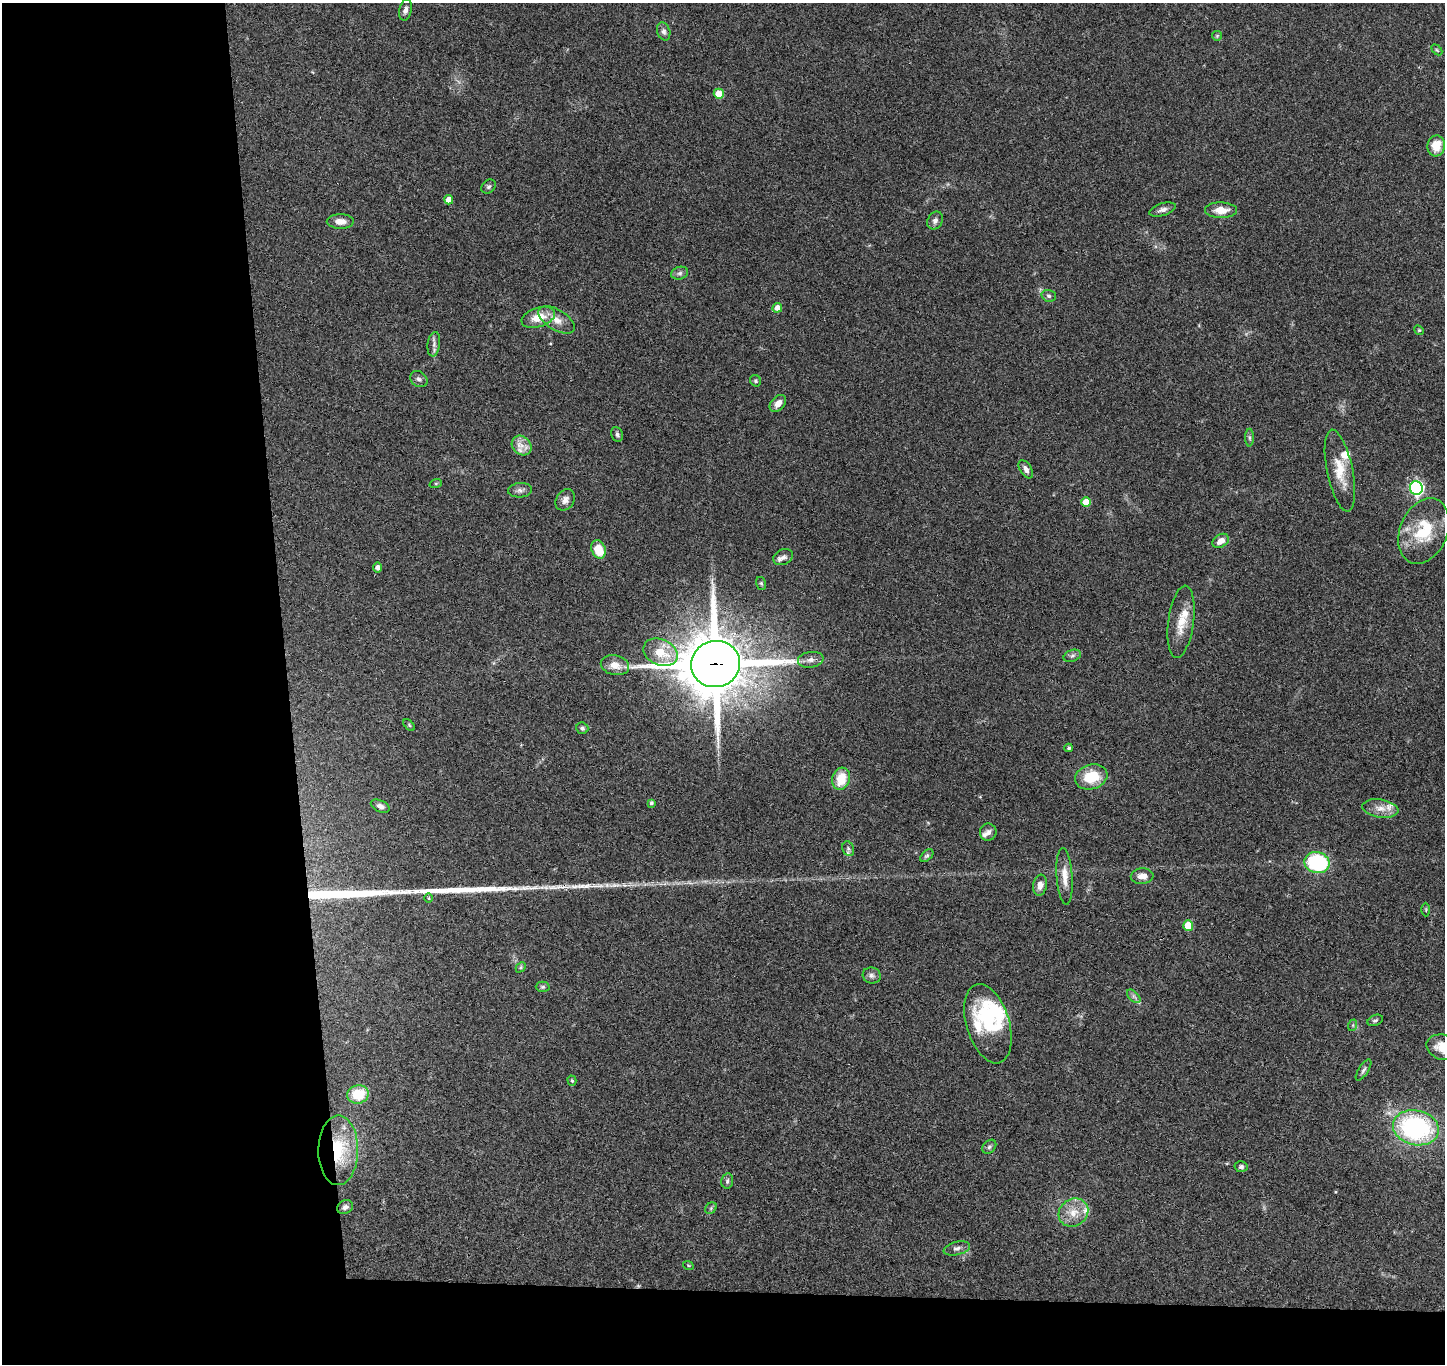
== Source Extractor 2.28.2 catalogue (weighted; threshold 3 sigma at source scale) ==
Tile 7 of 3 x 3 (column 1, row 3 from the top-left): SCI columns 59-1501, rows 152-1513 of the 4442 x 4370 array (HDU 1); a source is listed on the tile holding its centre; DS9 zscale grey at full resolution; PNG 1447 x 1366 px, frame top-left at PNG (2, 3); each listed source drawn as its Kron ellipse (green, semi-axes under 4 px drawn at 4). Shown black and unused: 24% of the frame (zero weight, under 3 of 4 exposures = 6% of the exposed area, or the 3 px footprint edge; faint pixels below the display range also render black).
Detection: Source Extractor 2.28.2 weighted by HDU 2 'WHT'; one run over the whole footprint, this tile lists its part. Background 0.0832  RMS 0.0057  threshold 0.0256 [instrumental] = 3 sigma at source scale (4.5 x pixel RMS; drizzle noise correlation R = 1.50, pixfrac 1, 0.05/0.05 arcsec/px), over >= 5 px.
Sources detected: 96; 2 inside a brighter object's white glare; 2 long thin detections or spike segments (spike, bleed or trail) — neither listed nor drawn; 9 inside a brighter listed object's ellipse — not listed separately; the other 83 listed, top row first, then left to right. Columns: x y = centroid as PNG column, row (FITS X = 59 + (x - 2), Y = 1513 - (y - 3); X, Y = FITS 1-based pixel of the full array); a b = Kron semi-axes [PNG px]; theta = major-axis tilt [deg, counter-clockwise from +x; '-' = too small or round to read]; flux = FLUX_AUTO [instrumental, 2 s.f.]
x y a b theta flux
406 10 11 6 78 2.1
664 31 9 6 -72 2
1217 36 5 5 - 0.68
1437 50 6 4 -45 0.66
719 94 5 5 - 14
1436 146 10 8 78 10
489 187 8 6 43 1.2
449 200 4 4 - 5.6
1162 210 14 6 16 2.6
1221 210 16 8 -1 7.4
935 220 9 7 58 2.1
340 221 13 7 -1 4.3
680 273 8 6 16 1.8
1049 296 7 5 -16 1.4
777 308 5 4 - 4.3
538 317 17 9 18 9.8
557 320 20 10 -31 6.2
1419 330 5 4 - 0.63
434 344 12 6 83 2.4
419 379 9 7 -35 1.6
756 381 6 5 - 0.88
778 403 10 6 46 4.1
617 434 7 5 -68 1.4
1249 438 9 4 -89 1.2
522 445 11 9 -44 4.5
1026 469 10 5 -57 2.3
1340 471 42 13 -79 14
436 483 6 4 18 0.65
1416 488 7 6 - 110
520 490 12 7 3 2.4
565 500 11 8 57 3.1
1086 502 5 5 - 8.7
1424 531 34 23 67 27
1221 541 9 6 33 4.7
599 549 9 7 -68 12
783 557 10 7 26 2.2
378 568 5 4 - 2.5
761 583 6 5 - 0.9
1181 622 36 12 82 12
661 652 18 13 -24 15
1072 656 9 5 19 1.6
811 660 13 8 8 3
715 664 24 23 - 3600
615 665 14 10 -13 6.8
409 725 7 4 -46 0.78
582 728 6 5 - 1.3
1069 748 4 4 - 1.1
1091 777 16 12 16 17
841 779 11 9 74 12
651 803 4 3 - 1.1
380 806 10 6 -24 2.4
1380 808 18 9 -9 5.6
988 832 8 8 - 2.2
848 849 7 5 -70 1.5
927 856 8 5 44 1.2
1317 863 12 10 -12 52
1065 876 28 8 -86 6.9
1142 876 11 7 4 4.4
1040 885 10 6 81 3.5
429 898 5 3 - 0.6
1426 910 7 3 -90 0.64
1188 925 5 5 - 13
521 967 6 4 47 0.81
872 975 9 8 - 2.2
543 987 7 5 1 0.98
1134 996 8 5 -45 1.4
1375 1020 8 5 22 1.2
988 1024 41 21 -73 34
1353 1025 6 3 72 0.7
1444 1047 17 12 -15 12
1363 1070 12 5 58 1.6
572 1081 5 4 - 0.79
358 1094 11 9 11 16
1416 1128 23 17 -12 87
989 1147 8 6 46 1.4
338 1150 35 20 90 34
1241 1167 6 5 - 1.5
727 1181 8 6 80 1.4
345 1207 8 6 24 2
711 1208 6 5 - 1
1073 1213 15 13 34 8.5
957 1248 13 6 13 2.4
688 1265 5 3 - 0.5
Overlapping masked pixels (flux is a lower limit): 2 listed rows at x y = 715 664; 338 1150
Isophote crosses this tile's border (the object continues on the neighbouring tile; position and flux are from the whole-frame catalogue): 1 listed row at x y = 1444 1047